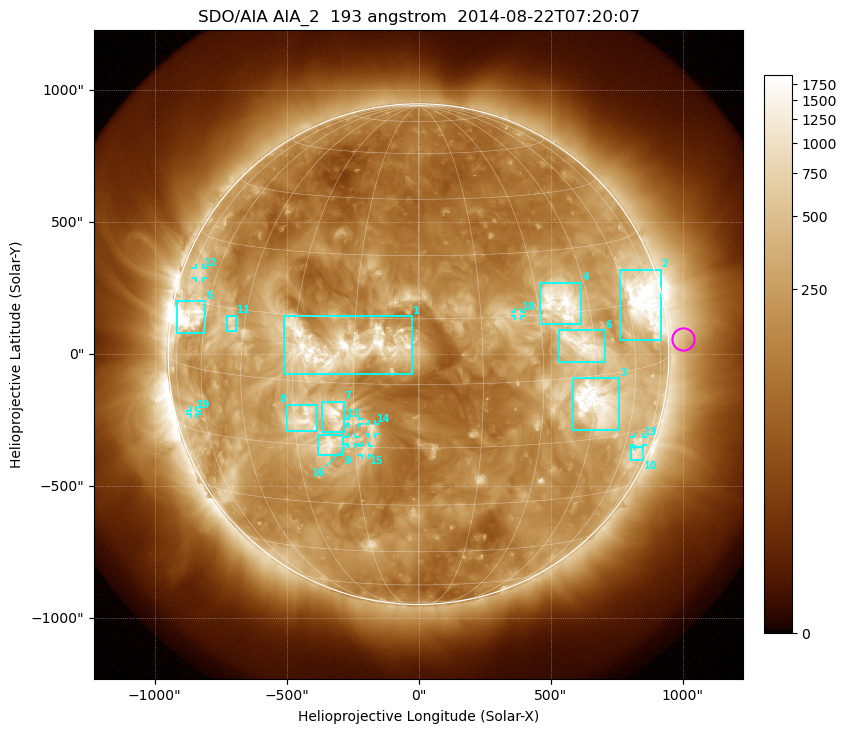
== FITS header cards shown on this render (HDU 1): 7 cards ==
TELESCOP= 'SDO/AIA'
INSTRUME= 'AIA_2'
WAVELNTH=                  193
WAVEUNIT= 'angstrom'
DATE-OBS= '2014-08-22T07:20:07.98'
CTYPE1  = 'HPLN-TAN'
CTYPE2  = 'HPLT-TAN'

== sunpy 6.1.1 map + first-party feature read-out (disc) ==
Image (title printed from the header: SDO/AIA AIA_2  193 angstrom  2014-08-22T07:20:07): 1024 x 1024 px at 2.4 arcsec/px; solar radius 948 arcsec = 395 px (full disc in frame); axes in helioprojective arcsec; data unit not stated in the header (colour bar unlabelled)
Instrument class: DISC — disc imager (sunpy class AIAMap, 193 A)
Bright regions (active regions / flare kernels): reference = the median radial profile (limb darkening/brightening removed); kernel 9 px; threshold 5 sigma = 530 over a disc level ~173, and >= 1.15x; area >= 12 px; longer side >= 9 px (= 22 arcsec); searched inside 0.97 R_sun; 19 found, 19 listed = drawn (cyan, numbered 1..; 8 of them under ~33 arcsec drawn as corner ticks so the feature stays visible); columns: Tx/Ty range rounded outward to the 5 arcsec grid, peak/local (2 s.f.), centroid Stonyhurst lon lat
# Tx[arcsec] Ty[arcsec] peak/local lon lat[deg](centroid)
1 -510..-25 -80..145 12 -19 +8
2 760..920 50..320 14 +67 +15
3 585..760 -290..-90 13 +46 -6
4 455..620 115..270 12 +36 +17
5 -920..-805 80..205 35 -68 +11
6 530..705 -30..90 8 +42 +7
7 -365..-280 -295..-180 9.4 -20 -7
8 -500..-385 -290..-190 7.4 -27 -9
9 -380..-285 -385..-305 8.2 -22 -15
10 805..850 -400..-350 4.6 +68 -21
11 -730..-690 85..150 5.6 -49 +12
12 -845..-815 285..330 4 -70 +21
13 815..850 -345..-315 4.3 +67 -18
14 -190..-160 -305..-265 5.9 -11 -10
15 -215..-190 -385..-345 5.6 -13 -16
16 -270..-240 -340..-315 5 -16 -13
17 -265..-225 -265..-245 4.4 -15 -9
18 365..390 145..160 4.7 +24 +16
19 -865..-840 -225..-210 3.7 -66 -11
Off-limb structures (1.02-1.3 R_sun): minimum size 162 px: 4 found; the strongest spans PA ~240..305 deg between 1.02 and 1.3 R_sun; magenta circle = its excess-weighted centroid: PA ~275 deg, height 1.06 R_sun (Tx ~1000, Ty ~60 arcsec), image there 1.8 x the reference